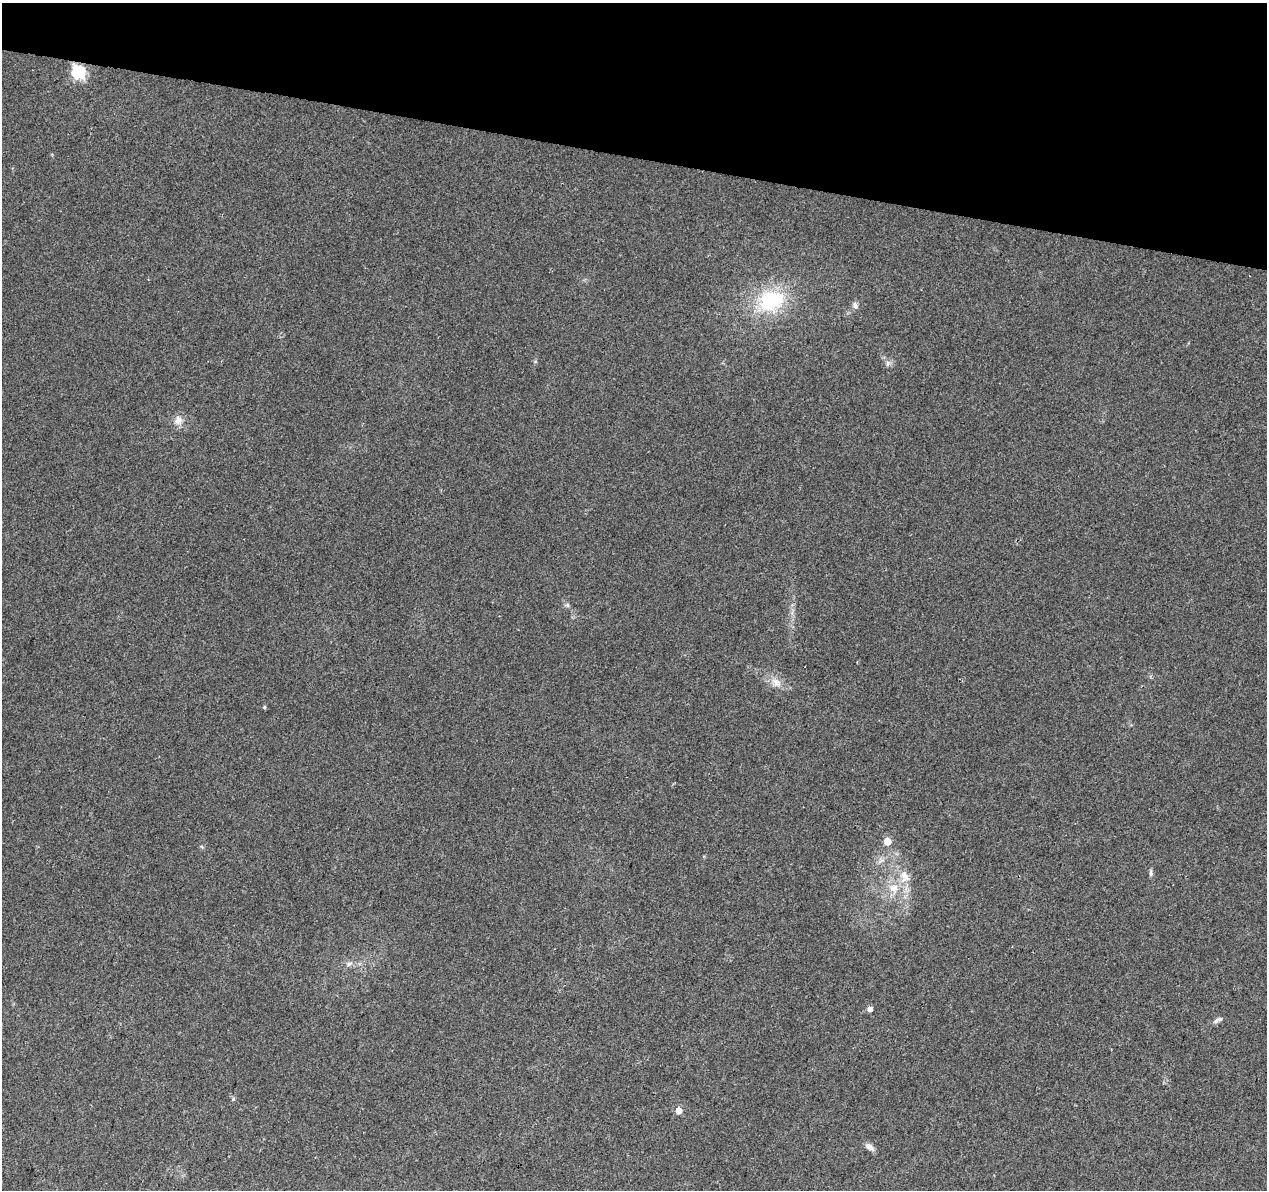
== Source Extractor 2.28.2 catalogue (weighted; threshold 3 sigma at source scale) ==
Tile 2 of 4 x 4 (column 2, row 1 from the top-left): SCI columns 1266-2530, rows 3789-4976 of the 5069 x 5260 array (HDU 1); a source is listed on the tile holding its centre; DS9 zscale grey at full resolution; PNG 1269 x 1192 px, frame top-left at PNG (2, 3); no overlay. Shown black and unused: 13% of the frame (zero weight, under 2 of 3 exposures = <1% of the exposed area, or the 3 px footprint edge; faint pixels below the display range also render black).
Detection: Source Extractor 2.28.2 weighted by HDU 2 'WHT'; one run over the whole footprint, this tile lists its part. Background 0.0393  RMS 0.0069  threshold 0.0313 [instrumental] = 3 sigma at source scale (4.5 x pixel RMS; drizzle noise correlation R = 1.50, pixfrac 1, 0.0396/0.0396 arcsec/px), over >= 5 px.
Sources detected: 18; all 18 listed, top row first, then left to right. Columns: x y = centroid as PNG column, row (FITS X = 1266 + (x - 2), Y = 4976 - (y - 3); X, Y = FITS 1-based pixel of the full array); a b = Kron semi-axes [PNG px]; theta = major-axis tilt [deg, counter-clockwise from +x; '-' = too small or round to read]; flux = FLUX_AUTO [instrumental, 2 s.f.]
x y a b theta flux
78 73 7 6 - 97
771 300 36 26 19 50
855 306 10 6 -76 2.3
888 363 9 5 84 1.9
178 420 12 10 -82 5.3
567 605 6 5 - 1.3
776 683 17 11 -39 6.8
264 707 4 4 - 0.86
887 842 5 5 - 12
1151 873 11 4 87 1.4
905 876 19 12 -66 9.9
893 888 14 11 12 9
349 964 8 5 30 2
870 1009 5 4 - 3.8
1216 1021 11 5 43 2.1
233 1099 5 5 - 1.1
679 1110 5 5 - 8.8
869 1147 12 7 -33 3.5
Overlapping masked pixels (flux is a lower limit): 1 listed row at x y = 78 73